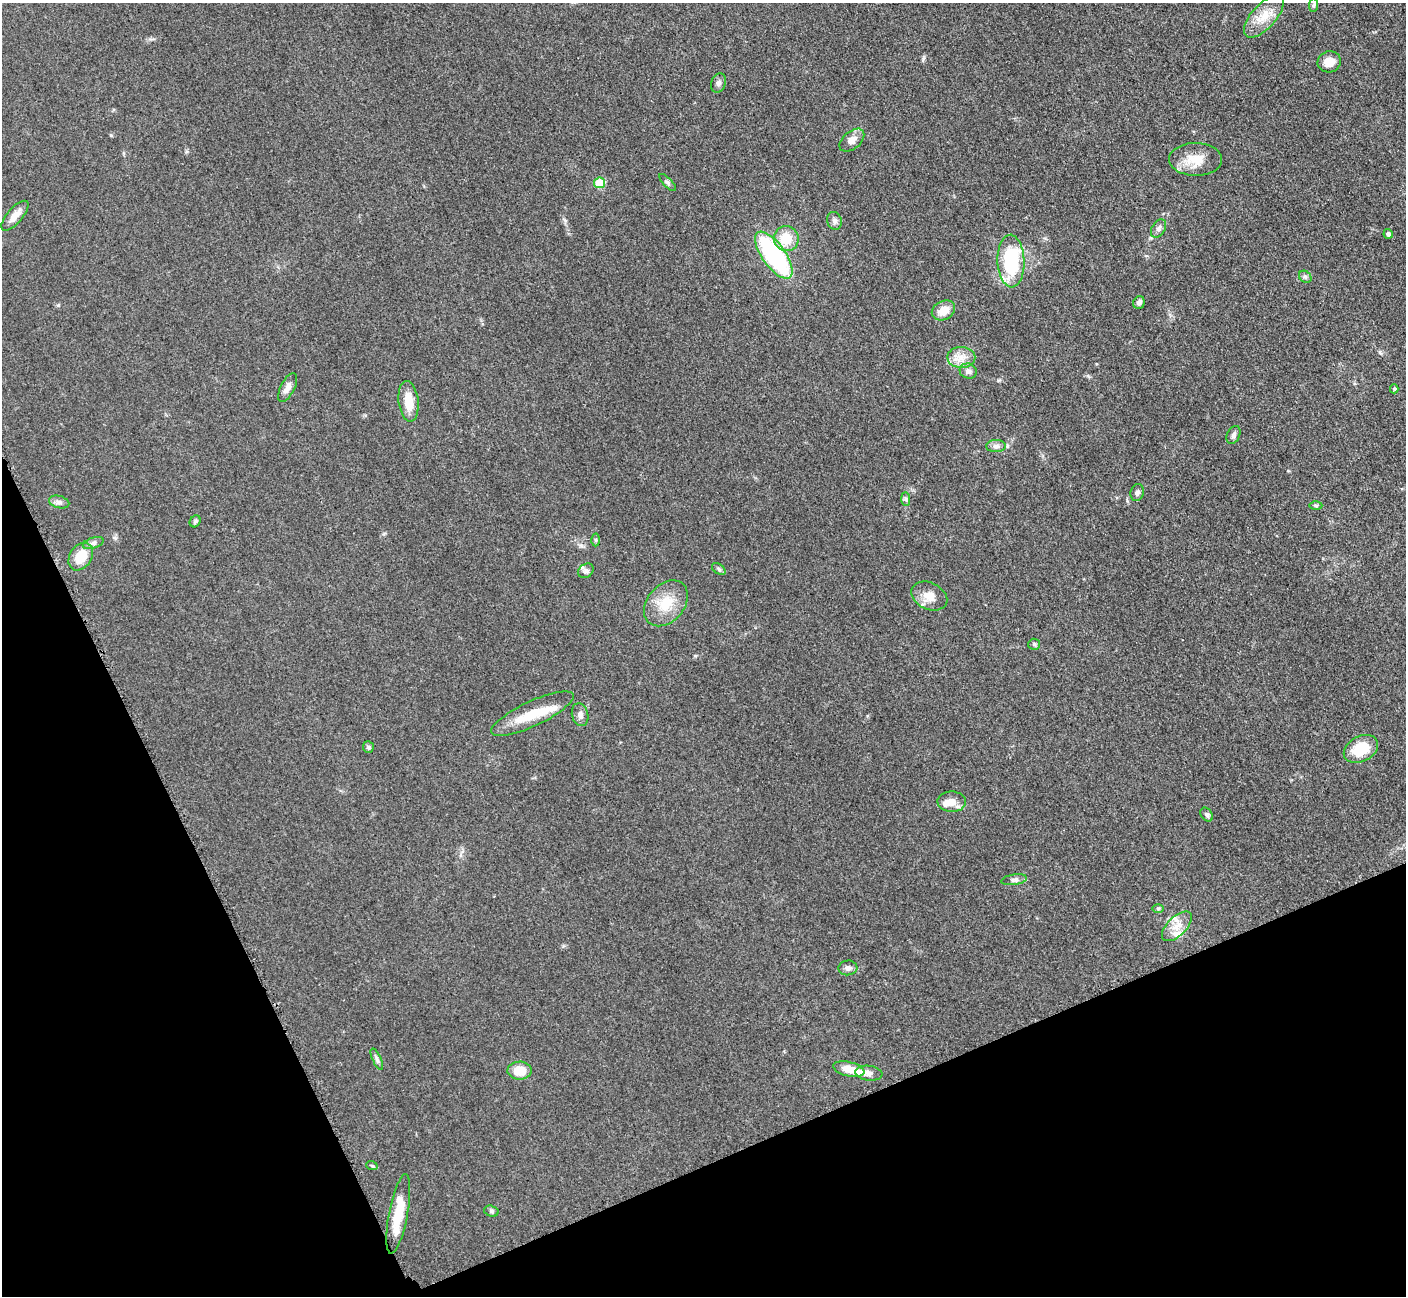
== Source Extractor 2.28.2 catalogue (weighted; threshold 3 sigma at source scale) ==
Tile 14 of 4 x 4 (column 2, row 4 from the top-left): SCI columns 1469-2872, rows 191-1484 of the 5698 x 5663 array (HDU 1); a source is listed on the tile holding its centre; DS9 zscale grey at full resolution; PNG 1408 x 1298 px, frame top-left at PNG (2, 3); each listed source drawn as its Kron ellipse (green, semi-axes under 4 px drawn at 4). Shown black and unused: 22% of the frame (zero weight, under 3 of 5 exposures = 3% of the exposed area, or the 3 px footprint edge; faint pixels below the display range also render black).
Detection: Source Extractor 2.28.2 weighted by HDU 2 'WHT'; one run over the whole footprint, this tile lists its part. Background 0.0534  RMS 0.006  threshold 0.0269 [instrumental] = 3 sigma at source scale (4.5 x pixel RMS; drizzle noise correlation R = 1.50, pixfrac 1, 0.05/0.05 arcsec/px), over >= 5 px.
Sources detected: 60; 1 inside a brighter object's white glare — neither listed nor drawn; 4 inside a brighter listed object's ellipse — not listed separately; the other 55 listed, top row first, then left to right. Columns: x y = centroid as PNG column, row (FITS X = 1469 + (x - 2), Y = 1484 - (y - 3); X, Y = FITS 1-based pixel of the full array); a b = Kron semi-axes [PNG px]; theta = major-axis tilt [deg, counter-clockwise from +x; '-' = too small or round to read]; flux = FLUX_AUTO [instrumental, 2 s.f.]
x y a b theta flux
1314 5 7 4 89 1.2
1264 16 26 12 48 11
1329 62 12 10 14 6.6
718 83 10 7 67 2
852 140 14 8 40 4.5
1196 159 26 16 -1 13
668 182 11 4 -45 1.3
600 183 5 5 - 20
15 216 18 7 49 5.5
834 221 9 7 -72 2.2
1158 228 10 6 57 1.9
1388 234 5 4 - 1.7
786 239 12 12 - 14
774 255 28 11 -54 82
1011 261 26 13 -88 44
1305 277 7 5 -44 1.2
1139 303 6 5 - 1.8
943 310 12 9 26 7.8
961 357 14 10 -1 6.3
968 371 9 7 -18 2.5
288 387 15 7 63 3.9
1394 389 4 4 - 0.89
409 401 20 10 -83 10
1233 435 9 6 66 1.9
996 446 10 6 -1 2.4
1137 493 8 6 72 1.8
906 499 7 4 -89 1.1
59 502 10 6 -15 2.1
1316 505 6 4 1 0.88
195 521 6 5 - 1.2
596 540 6 4 -89 0.86
93 543 11 5 18 1.8
81 557 15 11 56 14
719 569 8 5 -37 1.1
586 571 8 6 40 1.7
929 596 19 13 -26 7.4
666 603 26 18 49 15
1034 644 6 5 - 1
532 714 45 12 25 19
580 715 12 8 -75 2.8
368 747 6 5 - 1.1
1361 749 18 12 28 17
952 802 14 10 -2 5.7
1207 814 7 5 -54 1.4
1014 880 13 5 9 2
1158 908 6 4 1 0.84
1177 926 19 9 44 7.5
848 968 9 7 5 2.5
377 1059 12 4 -65 1.6
849 1069 16 7 -13 9.3
520 1071 12 9 0 8.9
869 1073 14 7 -7 3
372 1166 6 3 -19 0.72
491 1211 7 5 -18 1.2
398 1214 40 9 79 16